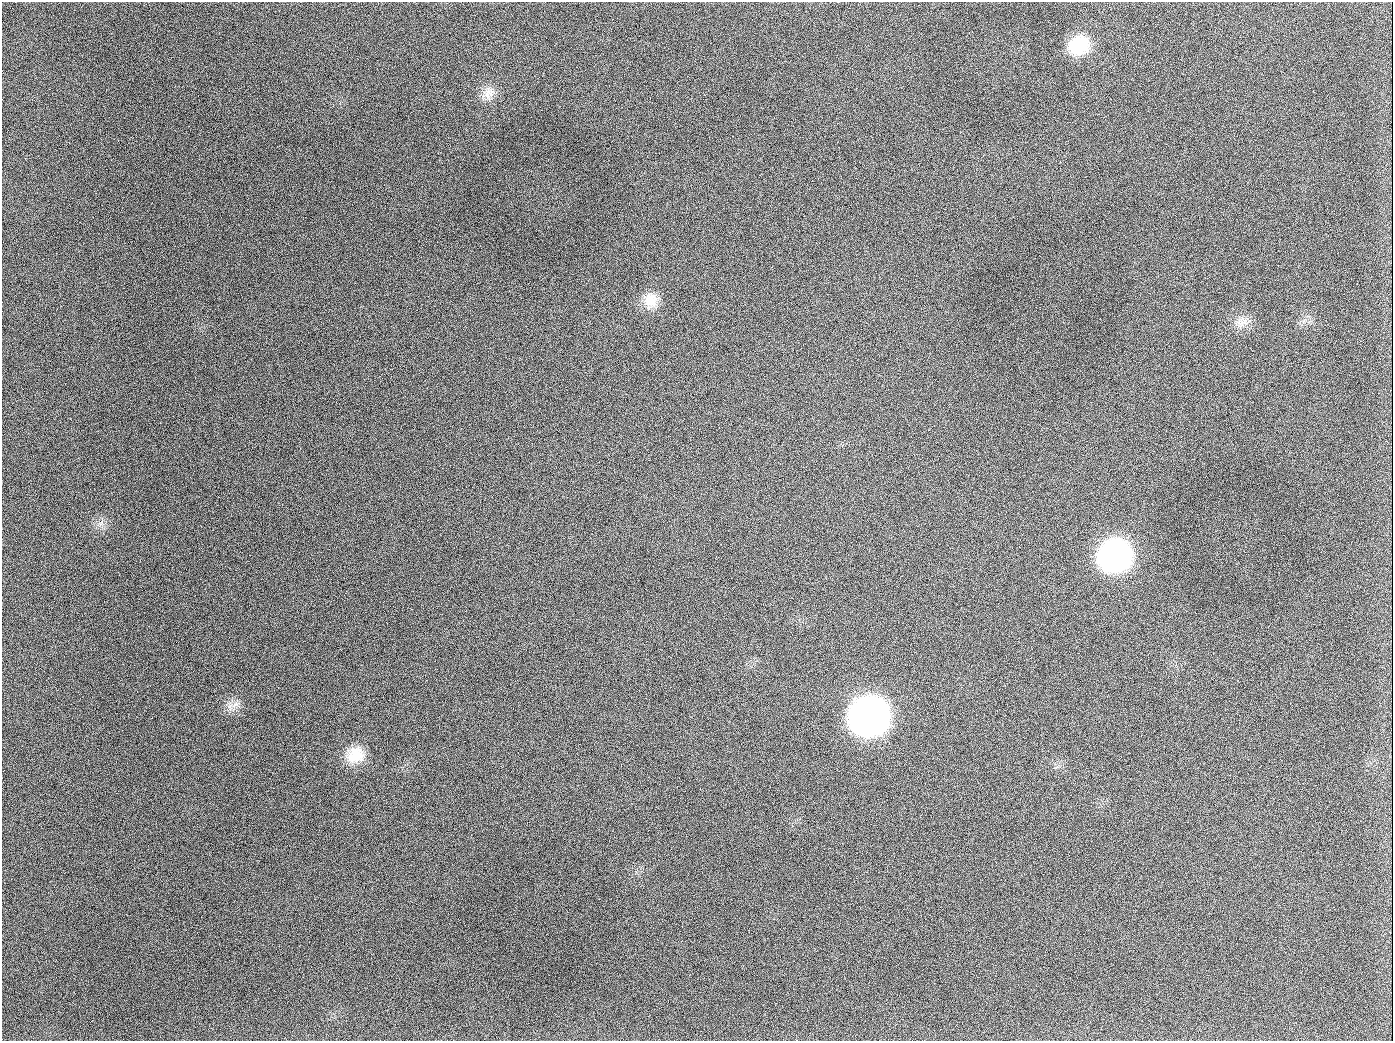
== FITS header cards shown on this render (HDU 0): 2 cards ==
NAXIS1  =                 1391
NAXIS2  =                 1039

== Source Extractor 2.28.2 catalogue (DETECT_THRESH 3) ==
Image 1391 x 1039 px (HDU 0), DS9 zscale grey, 1 PNG px = 1 image px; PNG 1395 x 1043 px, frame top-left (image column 1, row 1039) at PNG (2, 2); no overlay
Background 1950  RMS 80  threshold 241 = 3 sigma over >= 5 px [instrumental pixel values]
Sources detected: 12; all 12 listed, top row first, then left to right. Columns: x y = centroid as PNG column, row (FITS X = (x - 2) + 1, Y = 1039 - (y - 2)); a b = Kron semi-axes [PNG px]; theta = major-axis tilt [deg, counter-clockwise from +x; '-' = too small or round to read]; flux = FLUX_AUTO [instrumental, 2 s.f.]
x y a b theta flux
1079 45 24 20 22 2.4e+05
488 93 19 14 77 7.0e+04
189 126 3 2 - 6.2e+03
650 300 21 18 73 9.9e+04
1244 321 17 10 -62 5.3e+04
654 407 2 2 - 3.8e+03
101 523 8 4 37 1.6e+04
1115 555 24 23 - 1.9e+06
235 704 13 6 37 3.6e+04
869 716 25 23 23 4.1e+06
356 755 23 20 11 1.4e+05
944 1026 2 2 - 3.7e+03